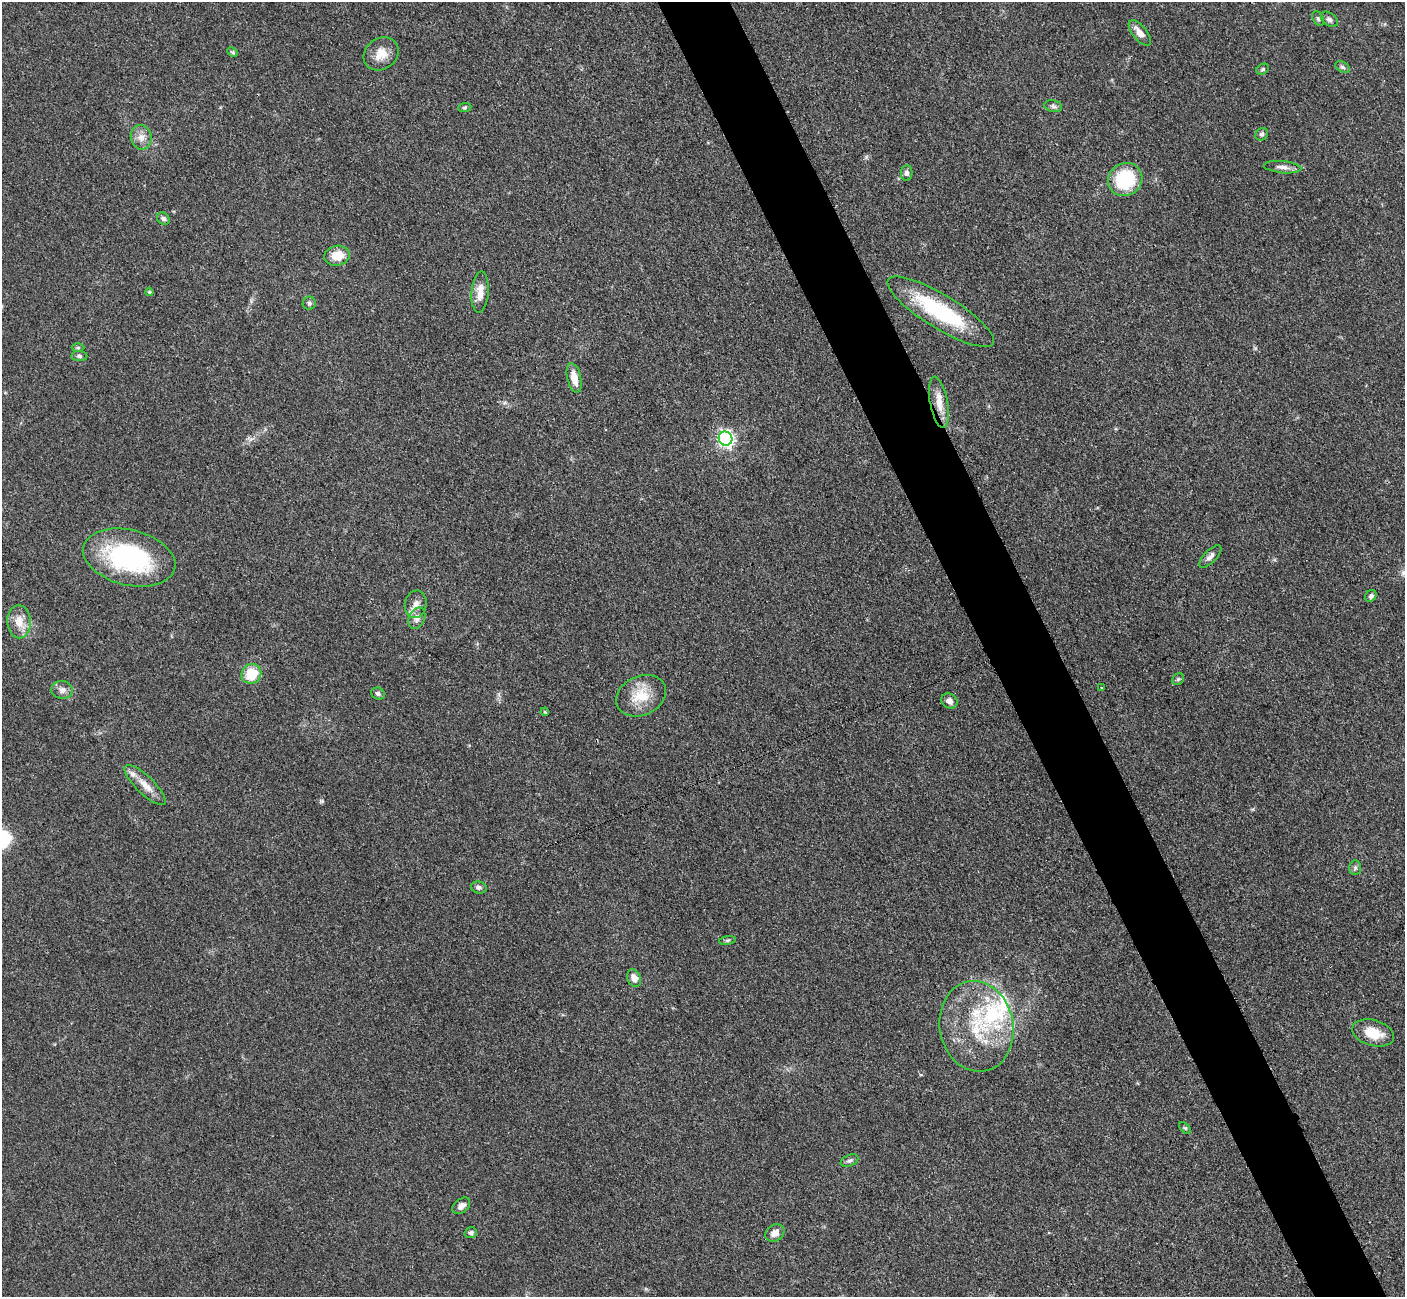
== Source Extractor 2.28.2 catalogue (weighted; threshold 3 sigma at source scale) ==
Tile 6 of 4 x 4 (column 2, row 2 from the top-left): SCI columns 1421-2823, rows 2886-4180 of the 5647 x 5638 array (HDU 1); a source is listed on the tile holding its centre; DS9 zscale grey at full resolution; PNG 1407 x 1299 px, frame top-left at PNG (2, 2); each listed source drawn as its Kron ellipse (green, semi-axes under 4 px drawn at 4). Shown black and unused: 5% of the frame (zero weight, under 3 of 4 exposures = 2% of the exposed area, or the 3 px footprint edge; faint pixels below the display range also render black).
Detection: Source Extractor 2.28.2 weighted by HDU 2 'WHT'; one run over the whole footprint, this tile lists its part. Background 0.0828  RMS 0.0058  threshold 0.0259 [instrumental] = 3 sigma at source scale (4.5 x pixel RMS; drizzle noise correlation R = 1.50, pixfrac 1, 0.05/0.05 arcsec/px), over >= 5 px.
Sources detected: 55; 4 inside a brighter listed object's ellipse — not listed separately; the other 51 listed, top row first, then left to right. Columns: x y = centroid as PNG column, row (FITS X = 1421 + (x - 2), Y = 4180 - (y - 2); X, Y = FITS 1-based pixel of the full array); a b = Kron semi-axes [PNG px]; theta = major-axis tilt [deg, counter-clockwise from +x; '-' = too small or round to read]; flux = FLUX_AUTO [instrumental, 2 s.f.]
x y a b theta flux
1318 19 8 5 -63 1.2
1329 19 9 6 -38 1.8
1140 33 15 7 -51 5.1
233 52 6 4 -40 0.84
381 54 18 15 37 8.3
1343 67 8 5 -27 1.3
1263 69 6 5 - 1
1053 106 9 5 -11 1.5
465 107 7 4 7 0.87
1262 134 7 6 - 1.4
141 137 12 10 -80 4.6
1283 167 19 6 -6 3.2
907 173 8 6 88 1.6
1125 180 17 16 - 35
163 219 7 5 -42 1.6
337 256 13 10 10 10
149 292 4 3 - 0.63
480 292 20 8 86 6.4
309 303 6 6 - 1.3
941 312 62 17 -31 53
78 348 6 4 1 0.88
79 356 8 5 -1 1.3
574 378 15 7 -77 7.9
939 402 26 9 -79 8.1
725 439 7 7 - 170
1210 556 14 6 45 2.6
129 558 47 27 -14 81
1371 596 6 5 - 1.7
416 604 14 10 77 4.6
417 618 11 7 65 3
19 622 16 11 -88 7.8
251 674 10 9 - 15
1178 679 6 5 - 0.91
1102 688 2 2 - 0.67
62 690 11 9 -2 3.3
378 694 7 5 -26 1.7
641 696 26 19 25 15
949 701 8 7 - 3
545 712 4 3 - 0.68
145 785 27 9 -44 7.4
1355 868 7 6 - 1.3
479 887 8 6 -13 1.7
727 940 8 4 9 1
634 978 9 6 -67 4.5
977 1026 45 37 -79 51
1373 1033 21 12 -16 12
1185 1128 7 4 -44 0.78
850 1161 9 5 23 1.6
461 1206 10 6 40 3.1
471 1233 6 5 - 1.5
775 1233 10 8 33 4.3